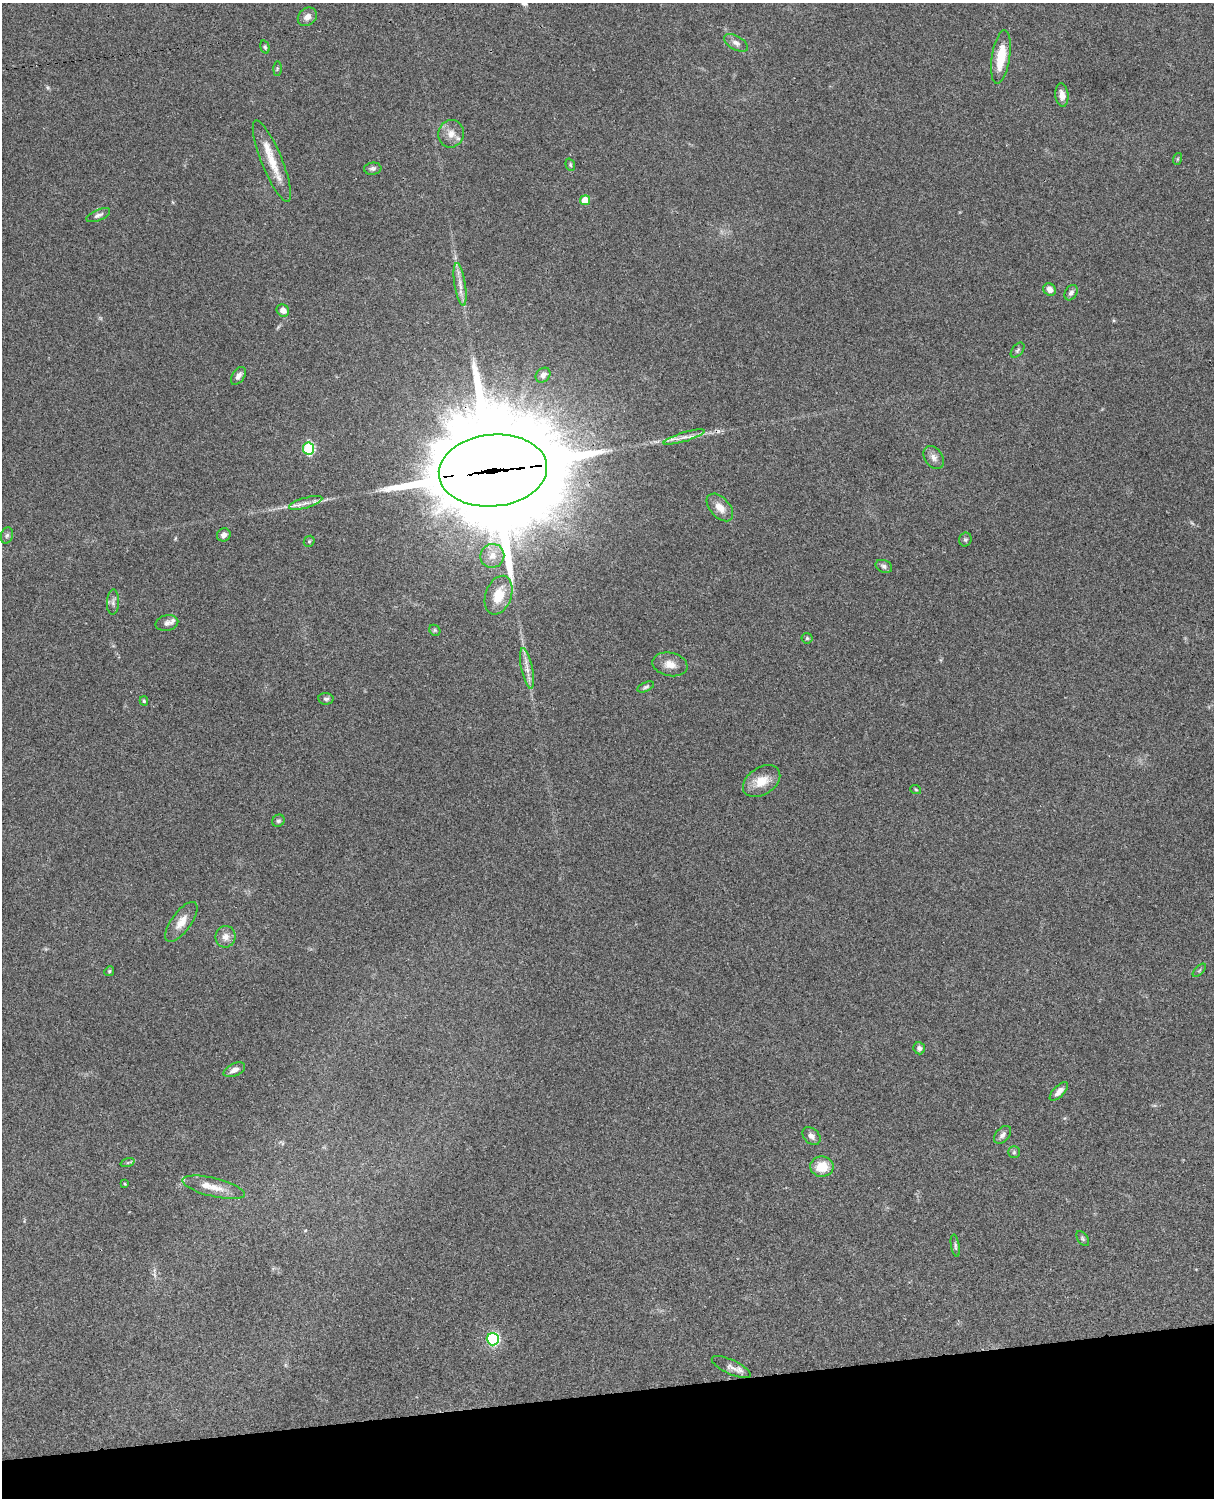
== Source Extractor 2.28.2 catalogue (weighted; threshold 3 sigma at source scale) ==
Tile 10 of 4 x 3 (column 2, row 3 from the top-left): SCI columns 1334-2545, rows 276-1771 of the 5088 x 4924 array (HDU 1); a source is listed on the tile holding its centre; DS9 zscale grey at full resolution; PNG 1216 x 1500 px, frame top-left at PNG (2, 3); each listed source drawn as its Kron ellipse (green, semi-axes under 4 px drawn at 4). Shown black and unused: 7% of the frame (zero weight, under 3 of 4 exposures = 6% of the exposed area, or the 3 px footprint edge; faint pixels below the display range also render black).
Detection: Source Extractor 2.28.2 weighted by HDU 2 'WHT'; one run over the whole footprint, this tile lists its part. Background 0.0847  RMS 0.006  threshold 0.027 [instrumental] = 3 sigma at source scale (4.5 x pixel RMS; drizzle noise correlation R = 1.50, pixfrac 1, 0.05/0.05 arcsec/px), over >= 5 px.
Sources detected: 71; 1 too faint to see at this stretch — neither listed nor drawn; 7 inside a brighter listed object's ellipse — not listed separately; the other 63 listed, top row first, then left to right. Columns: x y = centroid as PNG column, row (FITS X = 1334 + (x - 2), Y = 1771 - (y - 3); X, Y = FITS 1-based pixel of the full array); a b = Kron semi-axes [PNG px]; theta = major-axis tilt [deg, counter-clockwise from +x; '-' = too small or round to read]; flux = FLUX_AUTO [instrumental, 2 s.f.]
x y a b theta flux
307 17 10 8 41 3.7
736 43 13 7 -30 2.8
265 47 7 4 -74 1
1001 57 27 9 81 16
277 69 7 3 89 0.74
1062 95 12 6 -84 4.2
451 134 14 12 78 5.8
1177 159 6 4 71 0.72
272 161 43 10 -68 14
570 165 6 4 -70 0.82
373 169 9 6 5 1.6
585 200 5 5 - 10
98 215 13 5 22 2.1
460 284 22 5 -81 4.9
1050 289 7 6 - 2.8
1071 293 8 6 59 1.9
283 310 6 5 - 3.9
1018 350 9 5 50 1.2
543 375 8 6 44 2.2
238 376 10 6 56 2.4
684 437 21 4 17 4.4
309 449 6 5 - 52
934 458 13 8 -56 3.2
493 471 54 36 5 20000
306 503 17 5 16 3.5
720 507 16 10 -48 6.5
7 535 8 6 73 1.5
224 535 7 6 - 2.7
965 539 7 6 - 1.2
309 541 6 5 - 0.89
492 556 12 11 - 5.9
884 566 8 6 -22 1.6
499 595 20 13 70 12
113 602 12 6 86 2.1
167 623 11 7 13 2.5
435 630 6 5 - 0.87
807 638 5 5 - 0.9
670 664 17 11 -11 6.2
527 669 21 5 -79 4.8
646 687 9 4 24 1.2
326 699 7 5 -7 1.5
144 701 4 3 - 0.99
762 781 20 13 33 10
916 790 5 3 - 0.58
278 821 6 5 - 1.3
181 922 24 10 54 6.8
225 937 11 10 - 4.1
1199 970 8 3 45 0.83
109 971 5 4 - 0.77
919 1048 6 5 - 1.9
234 1070 11 6 24 3.6
1059 1091 12 5 45 3.7
1002 1135 10 6 48 2.4
811 1136 10 7 -42 2.7
1014 1152 6 6 - 1
128 1163 7 4 19 0.91
822 1167 11 10 - 12
125 1184 4 4 - 0.54
214 1187 32 9 -14 8.7
1083 1239 8 5 -53 1.1
955 1246 11 4 -80 1.3
493 1339 6 6 - 80
731 1367 21 7 -25 3.1
Overlapping masked pixels (flux is a lower limit): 1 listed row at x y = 493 471